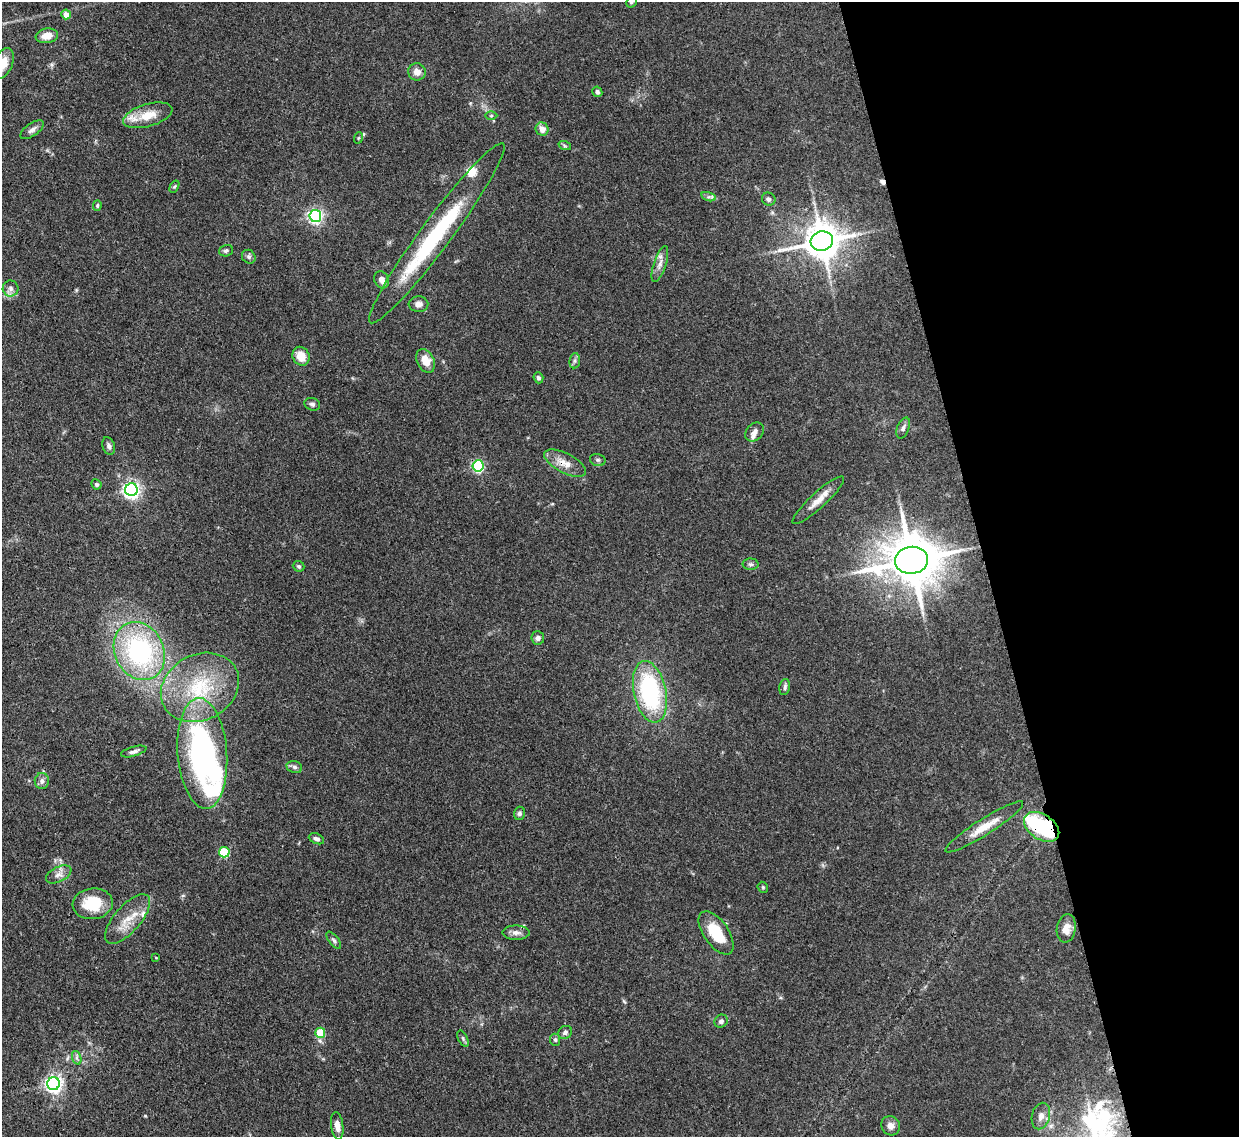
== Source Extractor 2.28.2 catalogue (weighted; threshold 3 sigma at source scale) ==
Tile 12 of 4 x 4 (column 4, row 3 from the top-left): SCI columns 3795-5031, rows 1349-2483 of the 5110 x 5091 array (HDU 1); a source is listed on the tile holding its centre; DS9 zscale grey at full resolution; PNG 1241 x 1139 px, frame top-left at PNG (2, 2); each listed source drawn as its Kron ellipse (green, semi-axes under 4 px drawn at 4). Shown black and unused: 20% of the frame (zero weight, under 3 of 4 exposures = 9% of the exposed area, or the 3 px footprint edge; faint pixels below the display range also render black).
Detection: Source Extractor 2.28.2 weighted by HDU 2 'WHT'; one run over the whole footprint, this tile lists its part. Background 0.146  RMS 0.0052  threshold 0.0234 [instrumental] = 3 sigma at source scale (4.5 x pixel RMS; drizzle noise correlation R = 1.50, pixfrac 1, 0.05/0.05 arcsec/px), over >= 5 px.
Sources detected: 85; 3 inside a brighter object's white glare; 2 cosmic-ray / hot-pixel residue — neither listed nor drawn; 5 inside a brighter listed object's ellipse — not listed separately; the other 75 listed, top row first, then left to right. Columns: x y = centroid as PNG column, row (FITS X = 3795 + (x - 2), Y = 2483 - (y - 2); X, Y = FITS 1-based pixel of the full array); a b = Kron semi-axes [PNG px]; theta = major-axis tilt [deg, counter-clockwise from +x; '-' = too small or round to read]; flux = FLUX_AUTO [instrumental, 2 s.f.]
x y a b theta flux
631 2 6 4 43 0.93
66 14 5 5 - 5.7
47 36 11 7 9 5.2
3 63 16 9 66 8.7
417 72 9 8 - 4
597 92 5 5 - 1.3
148 115 25 11 16 9.8
491 115 6 4 0 0.82
542 129 7 6 - 4
32 130 13 6 35 2.4
358 138 6 3 71 0.54
565 146 6 4 -18 0.73
174 187 6 4 58 0.73
708 197 7 4 -17 1.1
769 199 7 6 - 1.4
97 205 5 4 - 0.77
315 216 6 6 - 140
437 233 111 15 53 62
822 241 11 9 15 1300
226 251 7 5 16 1.2
249 257 7 6 - 1.2
660 264 19 6 72 3.6
382 280 9 7 -68 2.5
11 288 8 8 - 2
418 304 10 7 2 2.5
301 356 10 8 -60 7.4
426 361 12 8 -63 6.5
575 361 7 5 83 1.3
538 378 5 4 - 1.4
312 404 8 6 -18 1.3
903 428 11 6 69 1.8
755 432 11 8 47 2.4
109 446 9 6 -71 1.6
598 460 8 6 -14 1.2
565 463 23 9 -27 7
478 466 5 5 - 68
96 484 5 4 - 0.88
131 490 6 6 - 180
818 500 34 7 43 6.6
912 560 16 13 7 2600
751 564 8 5 -2 1.3
299 566 6 5 - 0.88
538 638 7 6 - 1.8
139 651 30 24 -62 76
200 687 41 32 28 41
785 687 8 5 78 1.3
650 692 31 16 -78 66
134 751 13 5 16 1.8
202 753 55 24 -86 130
294 767 8 6 -17 1.3
42 781 8 7 - 2.2
519 813 6 5 - 1.3
984 827 46 8 32 10
1042 827 19 12 -34 46
316 839 8 5 -23 1.6
224 852 5 5 - 29
59 874 14 7 26 3
763 887 6 5 - 0.68
93 904 20 15 6 17
127 919 30 13 49 10
1066 928 14 9 82 5.5
516 933 13 7 -1 2.7
716 933 25 12 -55 16
334 940 10 5 -52 1.3
156 958 4 2 - 0.34
721 1021 7 6 - 1.6
565 1032 7 6 - 1.5
320 1033 5 5 - 18
463 1039 9 4 -64 0.89
555 1040 6 5 - 0.92
77 1058 7 4 -71 1.2
53 1084 6 6 - 210
1041 1116 13 9 75 3.9
337 1126 14 6 -83 3.5
891 1126 10 9 - 3.1
Overlapping masked pixels (flux is a lower limit): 3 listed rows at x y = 565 463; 478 466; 1042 827
Isophote crosses this tile's border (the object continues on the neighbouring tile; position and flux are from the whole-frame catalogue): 2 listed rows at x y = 631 2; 3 63